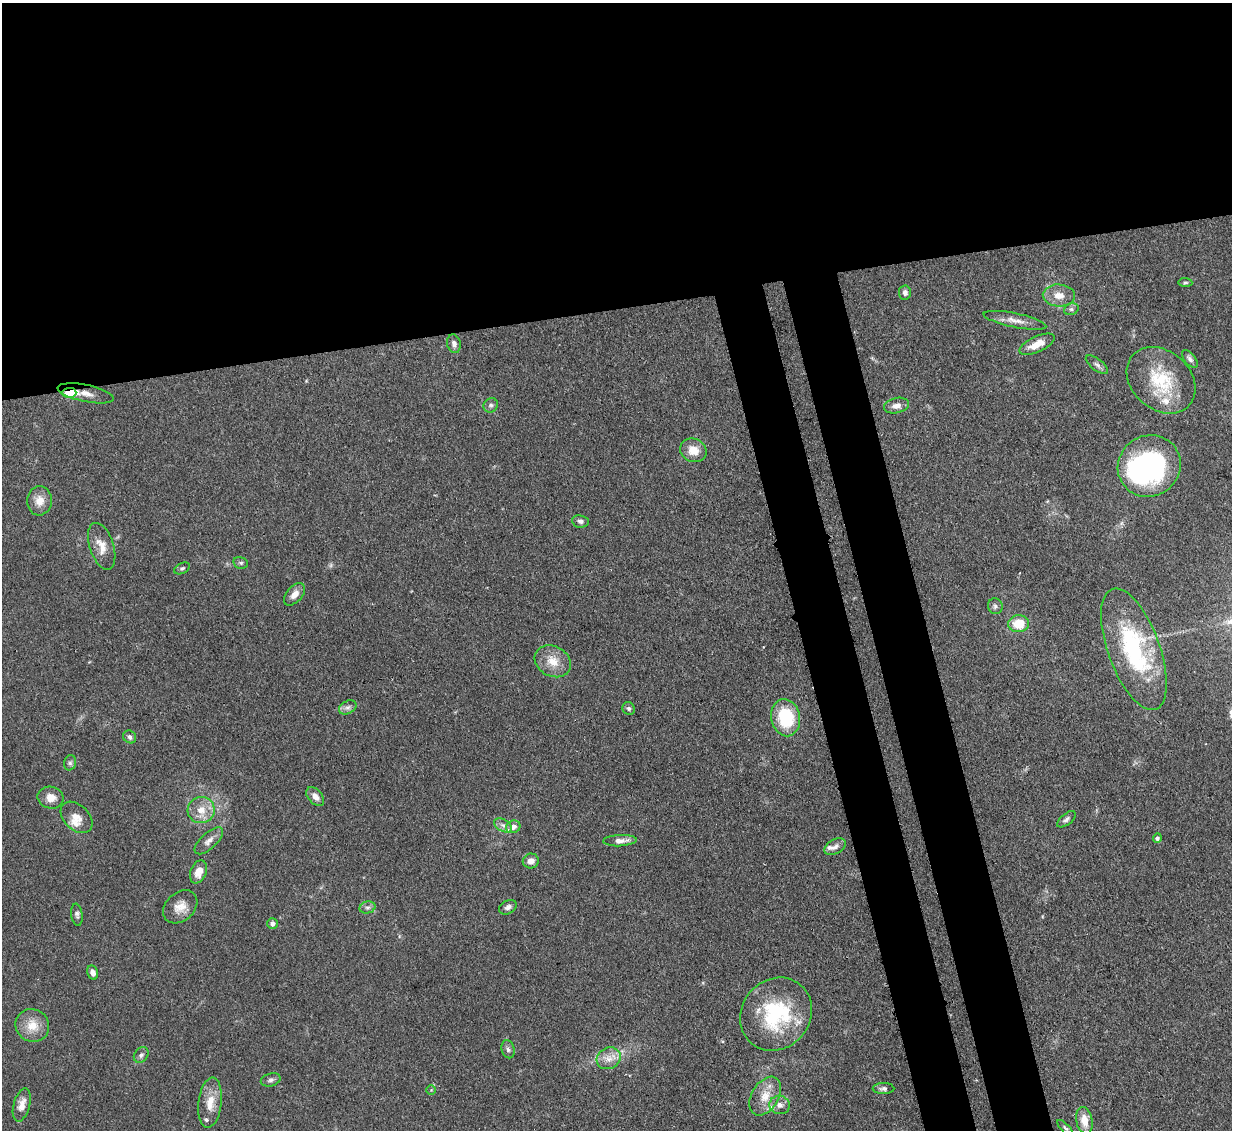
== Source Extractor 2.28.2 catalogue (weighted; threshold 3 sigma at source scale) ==
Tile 2 of 4 x 4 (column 2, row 1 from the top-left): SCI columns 1314-2543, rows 3599-4726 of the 5083 x 5061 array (HDU 1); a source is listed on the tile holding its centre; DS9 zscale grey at full resolution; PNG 1234 x 1132 px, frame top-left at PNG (2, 3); each listed source drawn as its Kron ellipse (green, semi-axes under 4 px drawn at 4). Shown black and unused: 34% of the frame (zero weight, under 3 of 4 exposures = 9% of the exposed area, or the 3 px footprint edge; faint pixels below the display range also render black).
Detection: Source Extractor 2.28.2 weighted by HDU 2 'WHT'; one run over the whole footprint, this tile lists its part. Background 0.124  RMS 0.0049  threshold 0.0222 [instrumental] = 3 sigma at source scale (4.5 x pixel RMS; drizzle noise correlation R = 1.50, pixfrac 1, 0.05/0.05 arcsec/px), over >= 5 px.
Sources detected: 73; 1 too faint to see at this stretch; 2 inside a brighter object's white glare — neither listed nor drawn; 6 inside a brighter listed object's ellipse — not listed separately; the other 64 listed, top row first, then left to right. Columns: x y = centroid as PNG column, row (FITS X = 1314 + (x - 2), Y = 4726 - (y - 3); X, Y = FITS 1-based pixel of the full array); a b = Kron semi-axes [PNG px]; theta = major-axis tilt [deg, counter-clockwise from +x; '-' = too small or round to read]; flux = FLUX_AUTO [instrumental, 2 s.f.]
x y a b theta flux
1185 282 7 4 -4 0.82
905 293 7 6 - 2
1059 295 16 11 -4 5.8
1071 309 7 5 20 1.2
1015 320 32 7 -11 4.9
454 344 9 7 -76 2.2
1037 344 19 8 24 7.5
1190 359 10 5 -50 1.8
1097 365 13 6 -37 1.8
1161 380 38 29 -41 28
69 393 7 5 2 12
86 393 29 8 -11 5.9
491 405 7 6 - 1.3
897 406 13 7 14 3.3
693 450 13 11 -24 7
1149 466 32 30 35 75
40 501 14 12 85 5.7
580 521 8 6 -7 1.6
102 546 24 12 -72 6.6
241 563 7 5 -13 1.1
182 568 8 5 28 0.97
294 594 13 7 49 3.9
995 606 8 7 - 1.4
1019 624 10 8 10 12
1134 649 64 26 -70 62
553 661 19 15 -29 8.2
348 707 9 6 28 1.8
629 708 6 6 - 1.2
786 718 19 14 -78 25
130 737 7 6 - 1.9
70 763 8 6 75 1.3
315 796 11 7 -48 3.4
51 798 13 11 -12 5
201 810 13 13 - 7
77 817 18 12 -44 5.5
1066 819 11 5 39 1.6
503 825 10 6 -31 1.9
513 827 7 6 - 2.5
1157 838 5 4 - 1.2
209 841 18 8 43 3.3
620 841 17 5 3 3.7
835 847 11 7 29 2.4
531 861 8 7 - 3.5
198 872 12 8 68 5
180 907 19 14 42 6.4
368 907 8 6 15 1.6
508 907 9 6 30 1.9
77 915 11 5 -82 1.5
272 923 5 5 - 1.9
93 973 7 5 -76 2.8
776 1014 38 34 49 47
32 1025 17 16 - 9
508 1049 9 6 -75 1.4
141 1055 8 6 53 1.5
609 1058 12 10 26 5
271 1080 10 6 16 1.6
884 1089 11 5 -1 1.5
431 1090 4 4 - 0.55
765 1096 21 13 59 9
210 1103 25 11 83 8.3
22 1105 17 8 74 4.7
780 1105 10 9 - 3.1
1084 1120 14 8 -79 6.8
1065 1128 10 4 -45 1
Overlapping masked pixels (flux is a lower limit): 2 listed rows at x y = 69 393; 86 393